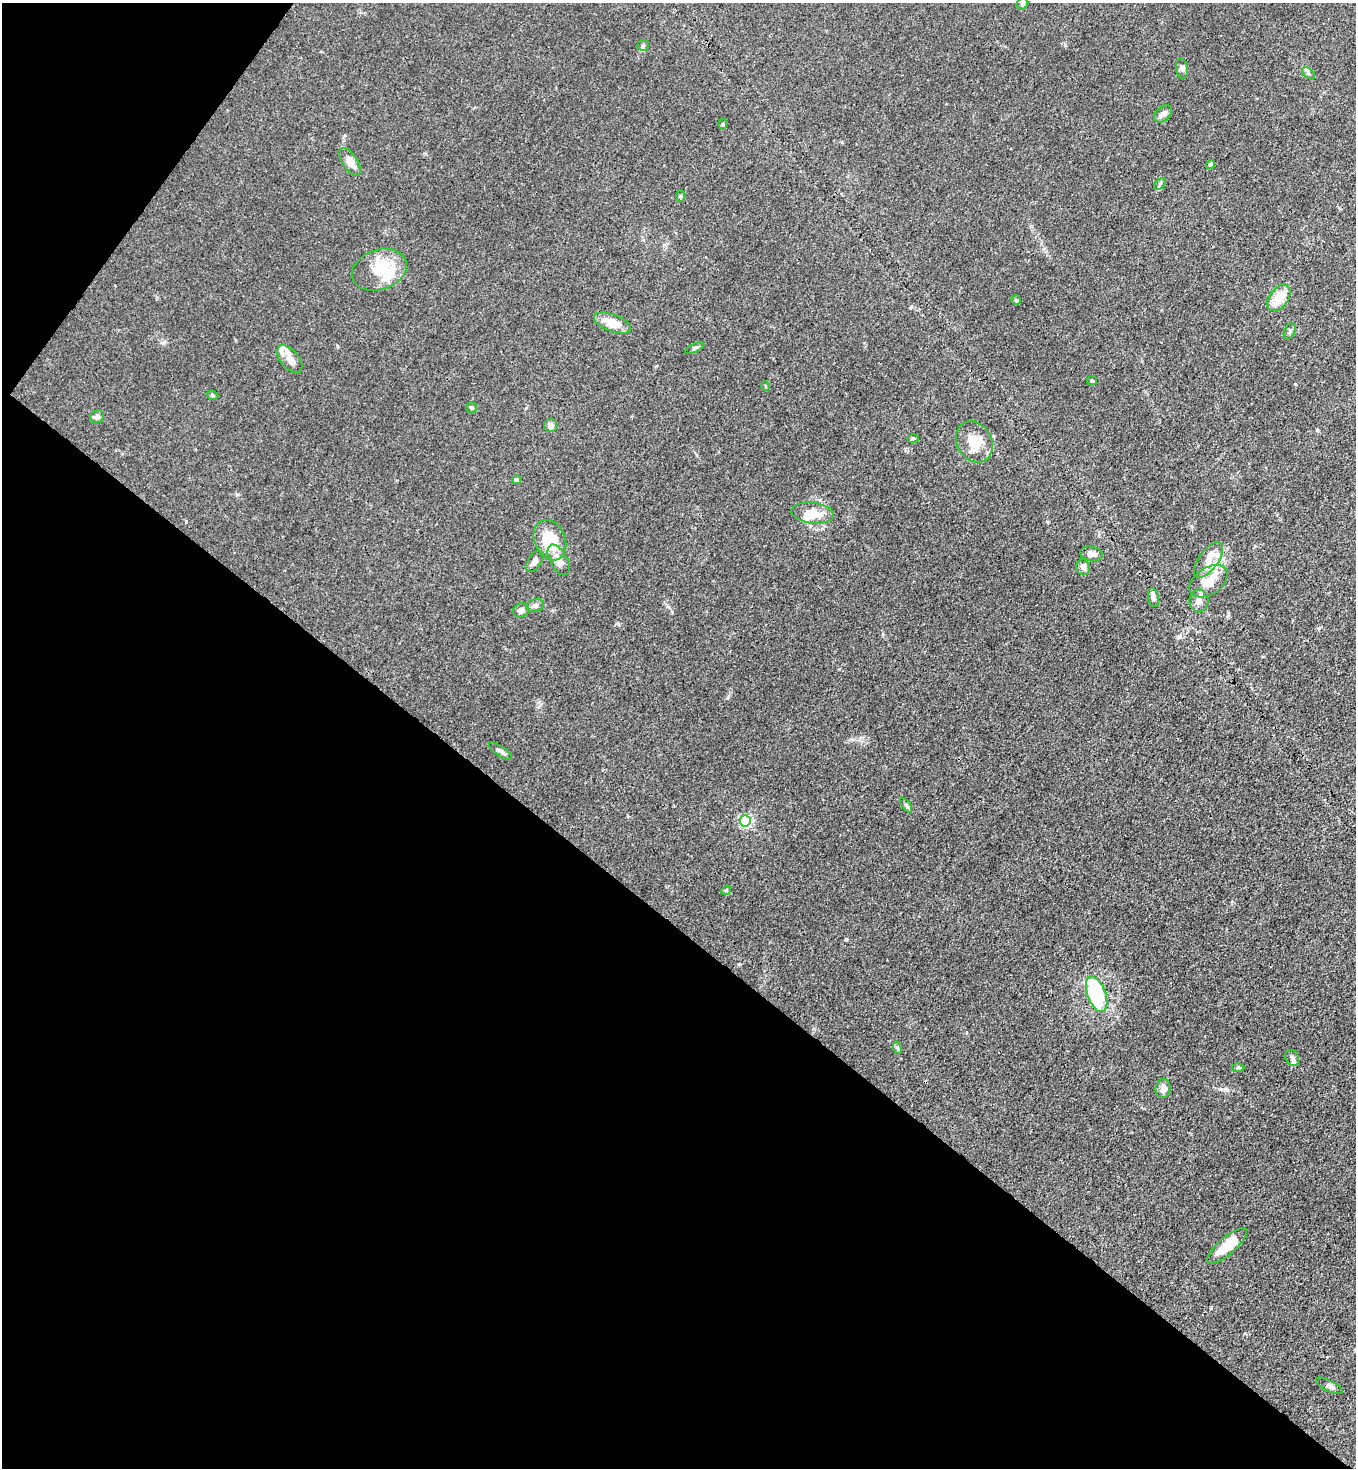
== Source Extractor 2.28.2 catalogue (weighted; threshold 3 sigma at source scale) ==
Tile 9 of 4 x 4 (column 1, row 3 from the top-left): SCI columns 226-1579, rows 1526-2991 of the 6007 x 5985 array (HDU 1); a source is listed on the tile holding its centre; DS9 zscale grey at full resolution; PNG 1358 x 1470 px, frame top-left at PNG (2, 3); each listed source drawn as its Kron ellipse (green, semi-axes under 4 px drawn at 4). Shown black and unused: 40% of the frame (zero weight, under 3 of 4 exposures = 7% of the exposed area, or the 3 px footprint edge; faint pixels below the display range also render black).
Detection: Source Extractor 2.28.2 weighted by HDU 2 'WHT'; one run over the whole footprint, this tile lists its part. Background 0.0208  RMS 0.0028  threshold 0.0127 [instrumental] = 3 sigma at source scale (4.5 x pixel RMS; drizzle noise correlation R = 1.50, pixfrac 1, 0.05/0.05 arcsec/px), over >= 5 px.
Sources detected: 58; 1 inside a brighter object's white glare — neither listed nor drawn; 8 inside a brighter listed object's ellipse — not listed separately; the other 49 listed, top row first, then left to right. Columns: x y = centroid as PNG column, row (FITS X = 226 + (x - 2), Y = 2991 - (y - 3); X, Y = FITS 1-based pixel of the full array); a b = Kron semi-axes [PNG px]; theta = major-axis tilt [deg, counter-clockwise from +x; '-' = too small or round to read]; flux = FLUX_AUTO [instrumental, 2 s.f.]
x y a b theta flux
1023 4 6 5 - 0.66
643 45 6 5 - 0.49
1182 69 10 6 -81 0.83
1308 73 8 4 -42 0.58
1163 114 10 6 43 1.5
722 124 5 3 - 0.3
350 162 16 7 -58 3.4
1211 165 4 4 - 0.62
1160 184 7 4 45 0.49
680 196 6 4 88 0.39
379 270 28 20 20 10
1279 298 15 9 53 5.7
1016 300 5 4 - 0.41
612 323 19 8 -20 5.6
1290 331 9 5 69 0.65
695 348 10 3 25 0.51
290 359 16 9 -50 2.2
1092 380 5 4 - 0.36
765 386 5 3 - 0.22
213 395 6 4 -23 0.43
472 407 5 5 - 0.49
97 417 7 6 - 0.98
551 425 6 6 - 1.6
913 438 6 4 1 0.33
974 442 21 17 -60 6.3
517 480 4 4 - 1.3
813 513 21 10 -6 4.7
550 540 21 15 -67 13
1092 554 11 7 -11 1.6
559 560 17 8 -61 2.4
1208 560 21 9 54 3.9
534 561 12 6 57 1.4
1083 567 8 7 - 1.3
1209 581 21 13 33 6.4
1153 598 10 5 -80 0.92
1199 601 11 9 88 1.8
535 605 9 6 18 1
521 610 8 7 - 1.4
501 751 13 5 -34 0.99
906 805 8 4 -55 0.54
745 821 5 5 - 41
726 890 5 4 - 0.4
1097 994 19 9 -69 22
898 1048 6 4 -70 0.43
1292 1058 8 6 -63 0.91
1238 1068 6 4 1 0.41
1163 1089 9 7 83 1.8
1227 1246 25 8 41 7.1
1329 1386 15 5 -27 0.97
Isophote crosses this tile's border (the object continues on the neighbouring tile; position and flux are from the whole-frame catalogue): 1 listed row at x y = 1023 4
Unlisted compact peaks at least as high as the median listed source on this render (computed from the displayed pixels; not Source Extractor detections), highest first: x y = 164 342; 1295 384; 1179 637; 1317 430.